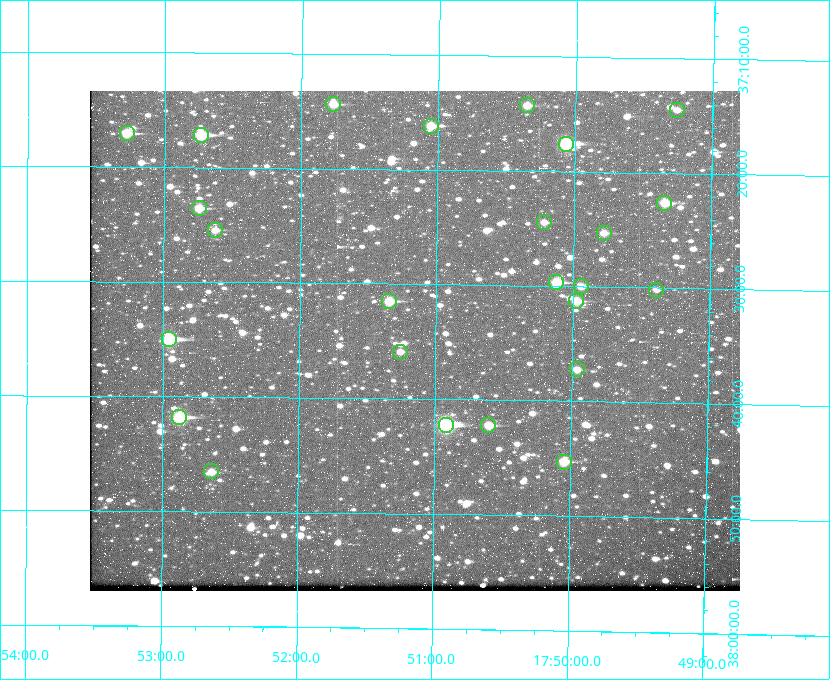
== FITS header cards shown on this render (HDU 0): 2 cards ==
NAXIS1  =                  650
NAXIS2  =                  500

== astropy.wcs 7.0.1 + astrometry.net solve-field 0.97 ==
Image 650 x 500 px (HDU 0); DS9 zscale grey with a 90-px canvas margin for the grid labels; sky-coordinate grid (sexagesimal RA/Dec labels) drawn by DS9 from the SOLVED WCS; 25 Tycho-2 reference stars matched to detected sources circled (green)
Header WCS: none
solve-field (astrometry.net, Tycho-2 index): SOLVED blind (the file carries no WCS)
Solved WCS: RA---TAN-SIP/DEC--TAN-SIP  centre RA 17:51:09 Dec +37:35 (267.79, +37.58 deg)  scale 5.23 arcsec/px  FOV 56.7' x 43.6'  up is +179 deg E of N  parity flipped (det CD > 0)
(file carries no celestial WCS; the grid is the blind solution)
Tycho-2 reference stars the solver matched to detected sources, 25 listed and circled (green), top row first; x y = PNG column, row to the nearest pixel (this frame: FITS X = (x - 90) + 1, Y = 500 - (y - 91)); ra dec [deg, ICRS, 3 dp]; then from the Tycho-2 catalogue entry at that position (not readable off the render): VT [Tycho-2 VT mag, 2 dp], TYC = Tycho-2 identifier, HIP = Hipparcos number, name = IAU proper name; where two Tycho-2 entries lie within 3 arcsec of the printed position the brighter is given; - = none
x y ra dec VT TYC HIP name
333 104 267.943 +37.240 10.39 2620-505-1 - -
527 105 267.589 +37.238 11.09 2619-212-1 - -
677 110 267.316 +37.242 12.03 2619-611-1 - -
431 126 267.764 +37.270 10.17 2620-784-1 - -
127 133 268.319 +37.285 9.88 2620-536-1 - -
201 135 268.183 +37.286 8.98 2620-786-1 87506 -
566 144 267.517 +37.293 8.96 2619-379-1 - -
664 203 267.335 +37.377 10.60 2619-634-1 - -
199 208 268.186 +37.393 10.44 2620-175-1 - -
544 222 267.555 +37.408 11.50 2619-358-1 - -
215 230 268.156 +37.424 11.25 2620-712-1 - -
604 233 267.445 +37.422 11.17 2619-451-1 - -
556 282 267.531 +37.495 10.07 2619-274-1 - -
581 286 267.485 +37.500 11.33 2619-40-1 - -
656 290 267.347 +37.503 12.15 3088-638-1 - -
389 301 267.836 +37.525 9.96 3089-889-1 - -
576 301 267.494 +37.522 10.35 3088-270-1 - -
169 339 268.239 +37.584 8.64 3089-755-1 - -
400 352 267.815 +37.598 11.54 3089-1081-1 - -
577 369 267.491 +37.621 11.40 3088-1284-1 - -
179 417 268.219 +37.697 8.93 3089-671-1 - -
446 425 267.730 +37.705 8.13 3089-1203-1 87349 -
488 425 267.652 +37.703 11.04 3089-693-1 - -
564 462 267.512 +37.755 10.10 3089-2332-1 - -
211 471 268.159 +37.775 11.22 3089-2245-1 - -